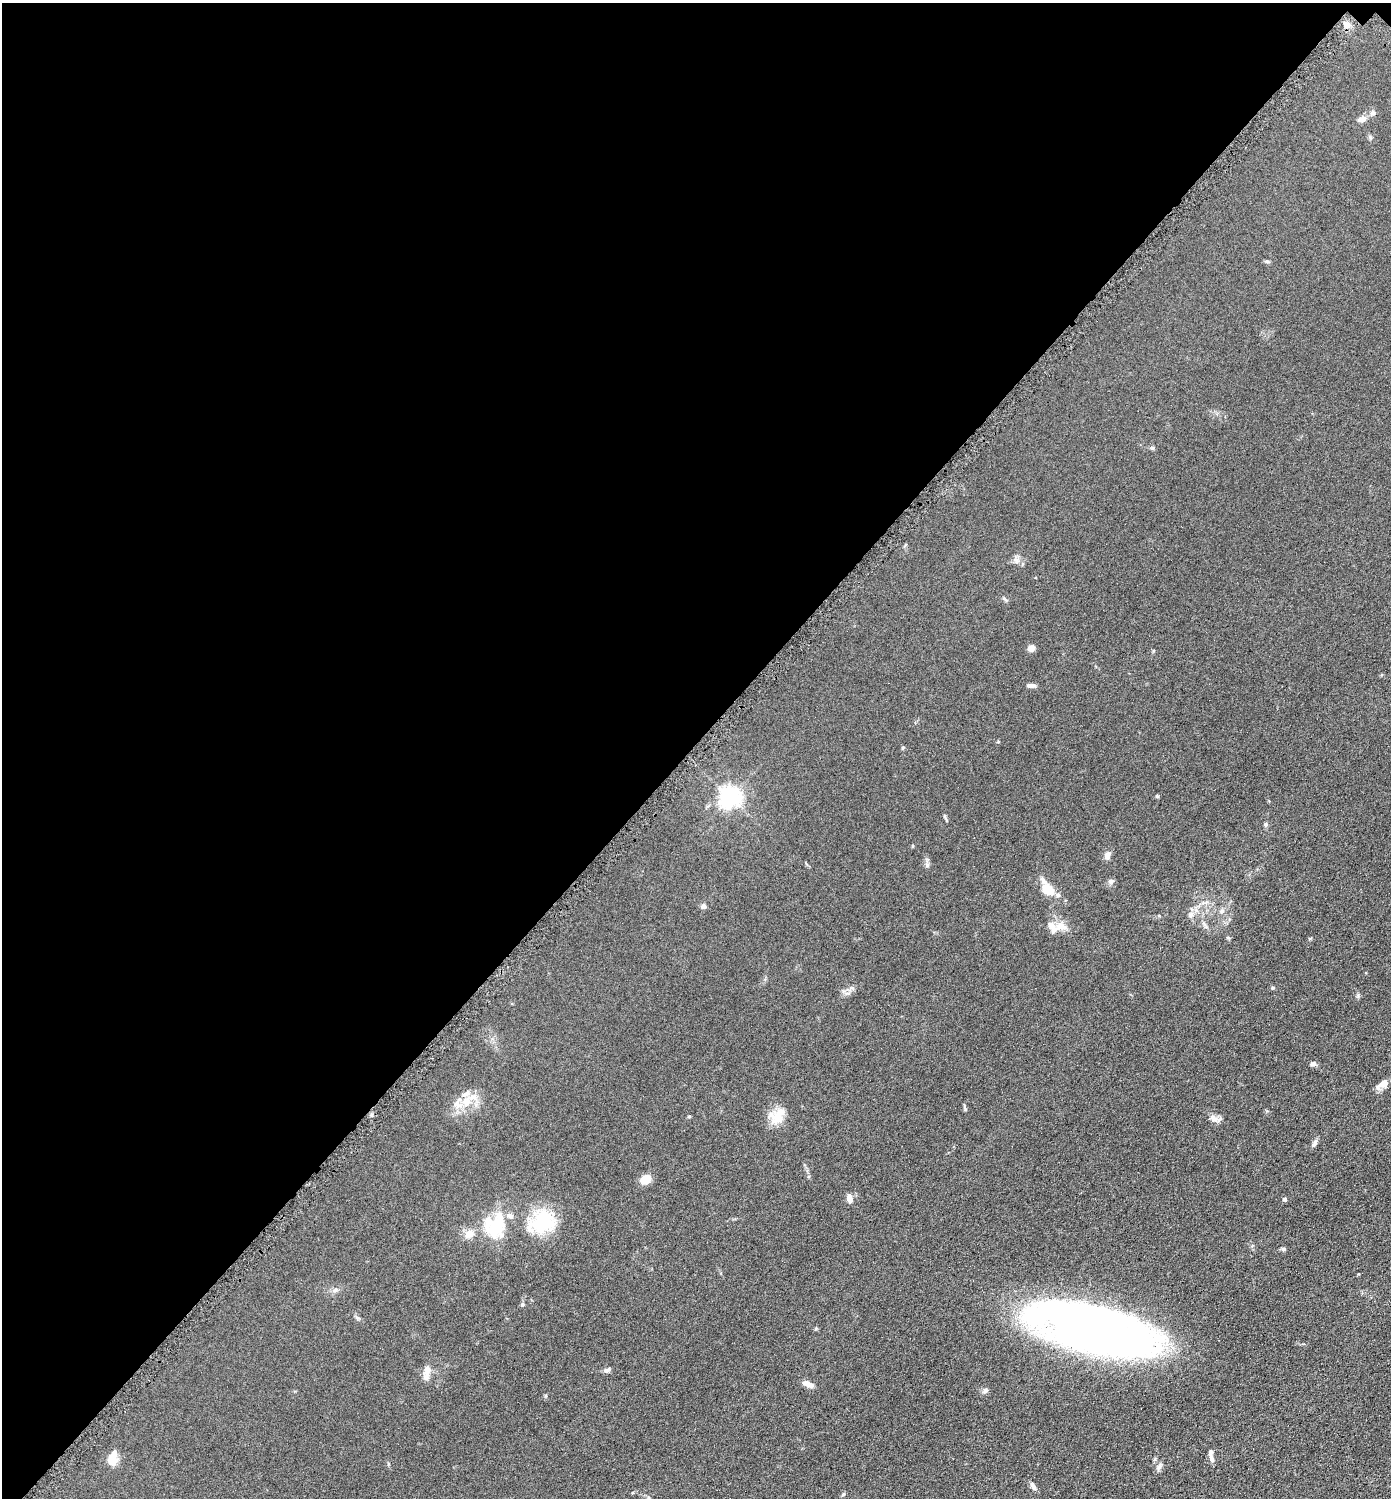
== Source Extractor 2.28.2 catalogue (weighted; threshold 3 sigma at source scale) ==
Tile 2 of 4 x 4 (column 2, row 1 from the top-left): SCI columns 1542-2930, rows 4497-5992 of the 6003 x 6002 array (HDU 1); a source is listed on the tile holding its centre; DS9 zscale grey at full resolution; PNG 1393 x 1500 px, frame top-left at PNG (2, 3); no overlay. Shown black and unused: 50% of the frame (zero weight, under 4 of 8 exposures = <1% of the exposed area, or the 3 px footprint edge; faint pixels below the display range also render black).
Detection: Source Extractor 2.28.2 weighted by HDU 2 'WHT'; one run over the whole footprint, this tile lists its part. Background 0.0917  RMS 0.0078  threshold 0.0321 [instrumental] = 3 sigma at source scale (4.09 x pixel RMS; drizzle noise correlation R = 1.36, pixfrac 0.8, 0.05/0.05 arcsec/px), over >= 5 px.
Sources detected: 66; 2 inside a brighter object's white glare — not listed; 8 inside a brighter listed object's ellipse — not listed separately; the other 56 listed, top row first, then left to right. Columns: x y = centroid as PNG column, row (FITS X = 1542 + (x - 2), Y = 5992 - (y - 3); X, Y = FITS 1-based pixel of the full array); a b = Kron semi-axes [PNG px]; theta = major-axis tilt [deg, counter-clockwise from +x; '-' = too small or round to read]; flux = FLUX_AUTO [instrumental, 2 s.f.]
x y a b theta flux
1347 25 8 8 - 3.2
1373 113 8 7 - 1.8
1361 119 10 7 4 3.5
1370 138 7 4 -70 1.2
1267 261 6 4 -18 1
1153 448 6 5 - 1.1
1016 560 10 8 -33 3.1
1005 599 9 4 -41 1.2
1031 648 7 6 - 4.1
1031 685 10 4 1 2.6
903 747 5 3 - 0.65
1157 796 5 4 - 0.78
730 797 7 7 - 430
945 818 10 3 -62 0.98
1265 824 7 6 - 1.2
912 846 5 3 - 0.64
1107 855 12 7 65 3.3
927 865 9 4 -71 1.4
1111 881 8 7 - 2.2
1048 890 12 8 -31 16
703 906 6 6 - 2.4
1222 911 6 6 - 1.7
1190 915 9 7 46 3
1061 926 17 11 -4 7.4
1206 927 7 4 -19 1.3
1228 938 6 4 0 0.82
1310 938 6 3 19 0.67
1273 988 5 5 - 0.75
1313 1064 7 6 - 2.2
1383 1084 16 8 35 5.5
467 1101 17 12 70 12
965 1109 5 4 - 0.88
689 1116 4 4 - 0.72
776 1117 22 18 -14 12
1215 1119 16 7 -13 4.2
1314 1144 12 6 58 2.1
646 1179 10 8 23 9.6
849 1198 9 6 -75 4.3
1285 1199 4 4 - 1.6
543 1221 33 29 24 37
499 1225 39 15 -87 21
469 1233 12 10 31 6
1283 1249 6 5 - 1.1
335 1290 8 4 45 1.6
522 1304 6 5 - 1.1
816 1328 5 4 - 0.75
1094 1330 101 36 -15 640
427 1370 15 10 78 5.9
607 1370 10 6 24 2
808 1384 14 6 -26 4.9
985 1391 8 6 22 2.1
1212 1458 11 5 -77 2.9
113 1459 17 12 -82 7.8
1159 1466 11 6 58 2.3
1033 1486 12 5 -65 2.3
843 1494 6 5 - 1
Unlisted compact peaks at least as high as the median listed source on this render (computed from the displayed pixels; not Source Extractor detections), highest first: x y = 1358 996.